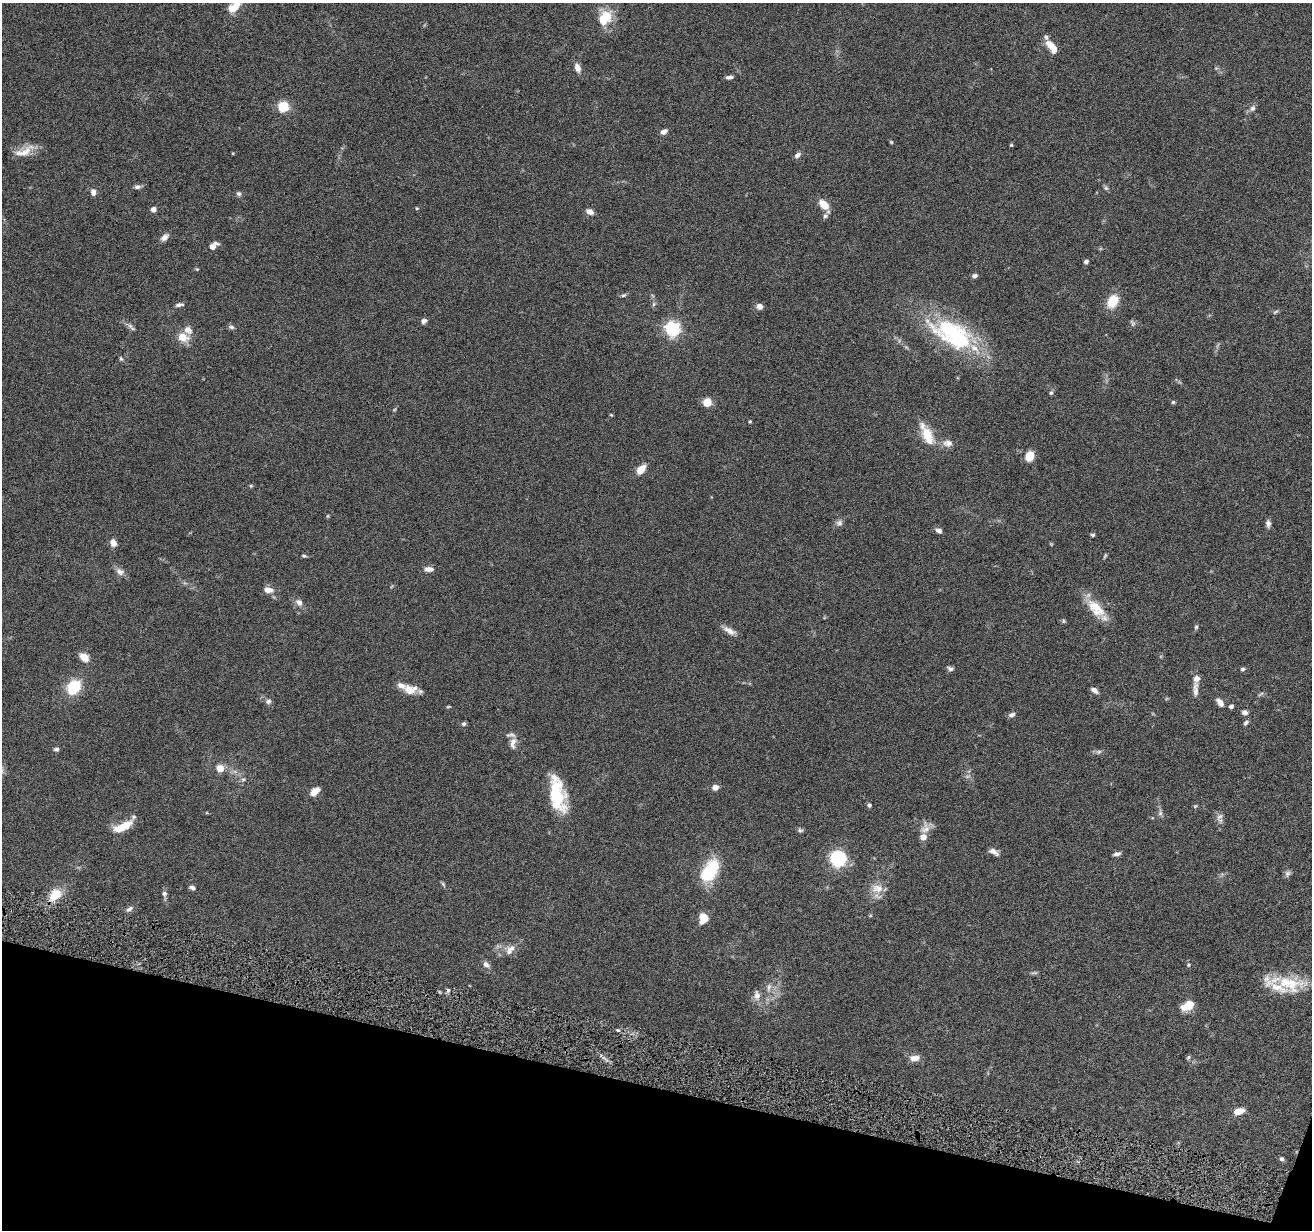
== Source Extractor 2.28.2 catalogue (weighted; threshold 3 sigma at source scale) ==
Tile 15 of 4 x 4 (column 3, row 4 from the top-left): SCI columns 2623-3932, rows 256-1483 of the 5242 x 5295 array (HDU 1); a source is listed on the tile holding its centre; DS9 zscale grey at full resolution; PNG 1314 x 1232 px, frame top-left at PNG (2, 3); no overlay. Shown black and unused: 12% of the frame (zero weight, under 4 of 8 exposures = <1% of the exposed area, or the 3 px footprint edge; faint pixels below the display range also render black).
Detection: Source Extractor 2.28.2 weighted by HDU 2 'WHT'; one run over the whole footprint, this tile lists its part. Background 0.0772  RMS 0.0044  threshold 0.0181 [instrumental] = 3 sigma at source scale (4.09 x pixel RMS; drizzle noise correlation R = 1.36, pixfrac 0.8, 0.05/0.05 arcsec/px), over >= 5 px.
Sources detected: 131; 3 too faint to see at this stretch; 1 cosmic-ray / hot-pixel residue — not listed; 5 inside a brighter listed object's ellipse — not listed separately; the other 122 listed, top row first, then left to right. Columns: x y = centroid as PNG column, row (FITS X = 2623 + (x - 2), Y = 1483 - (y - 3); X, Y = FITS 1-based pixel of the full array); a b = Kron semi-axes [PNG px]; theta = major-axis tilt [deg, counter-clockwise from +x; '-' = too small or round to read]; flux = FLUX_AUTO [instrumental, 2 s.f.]
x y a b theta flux
234 6 18 10 38 6.5
607 16 19 13 -63 7.5
1052 47 16 7 -54 5.8
577 67 9 6 -71 2.8
729 77 9 4 5 1.1
283 107 5 5 - 28
1252 108 9 7 58 1.4
664 131 8 5 33 1.7
891 142 5 4 - 0.44
1011 145 4 4 - 0.44
24 151 28 10 25 5.4
797 155 8 5 39 1.5
137 187 9 6 3 1.2
1106 188 6 6 - 0.8
93 192 8 6 -81 1.7
239 194 7 6 - 0.87
824 205 11 6 -50 6.9
417 208 4 4 - 0.39
153 209 5 5 - 2.1
590 212 8 6 -25 2.2
825 216 7 6 - 1.1
165 237 10 7 47 2
213 246 8 5 38 3.6
1086 261 5 5 - 1.1
974 276 6 5 - 1.1
623 295 7 4 26 0.69
1113 301 11 8 59 11
654 304 6 4 89 0.72
179 305 9 4 6 1.3
759 306 6 6 - 2.4
1275 312 8 4 35 0.61
424 321 7 6 - 1.3
1132 323 9 5 -64 0.83
130 326 9 5 -49 1.3
231 327 8 5 -11 0.88
672 329 7 6 - 80
188 330 12 9 -42 2.7
953 334 61 29 -28 48
183 337 10 8 -22 6.2
121 359 7 4 -62 0.64
1051 393 5 5 - 0.71
707 402 7 7 - 6.7
1173 402 5 5 - 0.56
611 415 4 4 - 0.37
750 421 4 4 - 0.38
927 434 30 12 -63 9.4
948 443 14 9 -1 2.7
1030 456 9 7 61 6.5
641 470 11 7 49 4.6
251 486 5 4 - 0.49
327 516 5 3 - 0.38
839 523 10 8 38 1.4
1268 524 9 6 -85 1.4
938 530 7 5 -29 1.9
1092 535 4 3 - 0.88
113 543 8 6 -66 2.6
1051 544 5 4 - 0.36
304 556 6 4 -2 0.59
1105 556 8 4 64 0.56
429 569 11 6 -1 2.1
120 572 13 9 -32 2.2
268 590 12 7 -8 2.9
299 602 10 8 -47 2
1096 607 31 14 -30 9.5
1064 621 5 5 - 0.57
1196 627 5 5 - 0.61
729 631 18 7 -29 2.7
84 657 10 7 -39 4.6
950 669 7 5 -17 1
1242 669 6 4 2 0.7
74 687 14 10 50 16
410 689 18 12 -3 5.1
1094 690 10 5 -34 1.5
1195 690 23 7 88 2.9
268 701 7 6 - 1.2
1220 702 11 6 -51 2.3
448 706 7 3 9 0.41
1231 706 5 5 - 0.93
1245 712 7 6 - 1.6
1012 715 9 5 17 1.2
1246 723 8 5 43 0.89
464 724 6 6 - 0.81
513 743 18 9 81 3
56 749 6 5 - 0.92
220 768 5 5 - 7
243 779 6 5 - 0.79
715 787 7 6 - 2.3
314 792 11 7 41 3.9
557 795 41 17 -79 20
869 805 6 5 - 0.72
1195 806 6 4 44 0.43
1160 813 8 6 77 1.1
1220 817 11 6 46 1.6
123 826 23 9 25 7.9
925 828 17 12 68 3.6
800 830 7 6 - 0.81
923 837 6 6 - 3.6
994 852 13 6 -30 1.9
1117 854 9 4 10 1.3
838 859 16 15 - 21
709 871 23 12 58 23
1288 874 9 7 45 1.2
443 884 8 4 -55 0.63
192 888 7 5 -21 1.1
877 888 19 13 -2 5.2
164 894 8 6 -84 1.1
55 895 17 12 48 8.6
129 909 11 5 35 1.3
703 918 10 8 75 6.5
510 949 16 10 53 3.4
486 964 9 7 -41 1.7
1188 965 5 4 - 0.45
1034 973 10 4 5 0.74
1289 984 44 18 -10 16
769 987 12 5 85 1.8
757 995 15 9 -89 2.6
1187 1006 14 9 25 6.4
618 1030 5 4 - 0.59
1188 1057 7 5 67 0.63
915 1058 12 8 6 3.1
1239 1111 9 6 18 5.4
1282 1159 6 5 - 0.77
Isophote crosses this tile's border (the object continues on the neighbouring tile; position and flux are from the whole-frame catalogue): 1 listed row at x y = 234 6